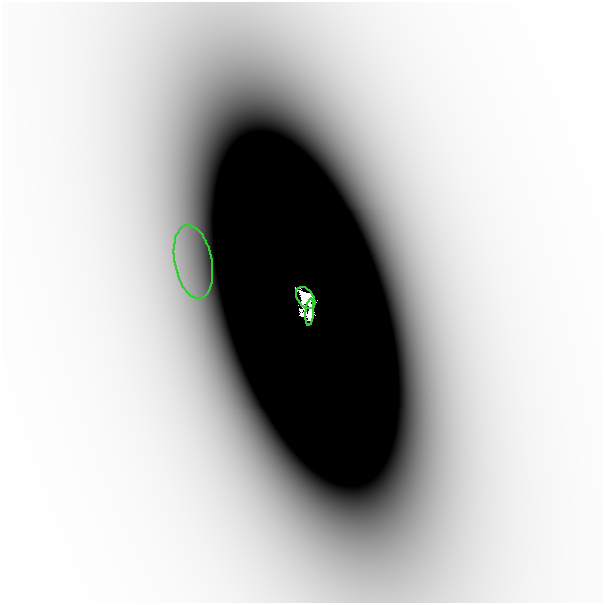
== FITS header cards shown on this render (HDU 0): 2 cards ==
NAXIS1  =                  601
NAXIS2  =                  601

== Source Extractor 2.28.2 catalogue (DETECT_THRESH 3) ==
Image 601 x 601 px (HDU 0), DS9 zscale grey, 1 PNG px = 1 image px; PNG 605 x 605 px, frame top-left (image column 1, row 601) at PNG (2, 2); each listed source drawn as its Kron ellipse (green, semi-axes under 4 px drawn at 4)
Background -3.10e-06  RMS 1.1e-06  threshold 3.38e-06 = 3 sigma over >= 5 px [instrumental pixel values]
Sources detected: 6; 3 with non-positive FLUX_AUTO (blend fragments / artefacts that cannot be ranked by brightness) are neither listed nor drawn; the other 3 listed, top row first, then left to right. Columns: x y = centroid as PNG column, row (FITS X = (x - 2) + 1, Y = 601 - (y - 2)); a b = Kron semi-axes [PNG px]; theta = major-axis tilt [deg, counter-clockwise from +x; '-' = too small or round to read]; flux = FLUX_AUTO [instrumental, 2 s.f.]
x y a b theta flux
193 262 37 18 -79 0.0055
306 298 12 8 -55 1.2
310 312 13 4 85 0.17
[3 non-positive-flux detections neither listed nor drawn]